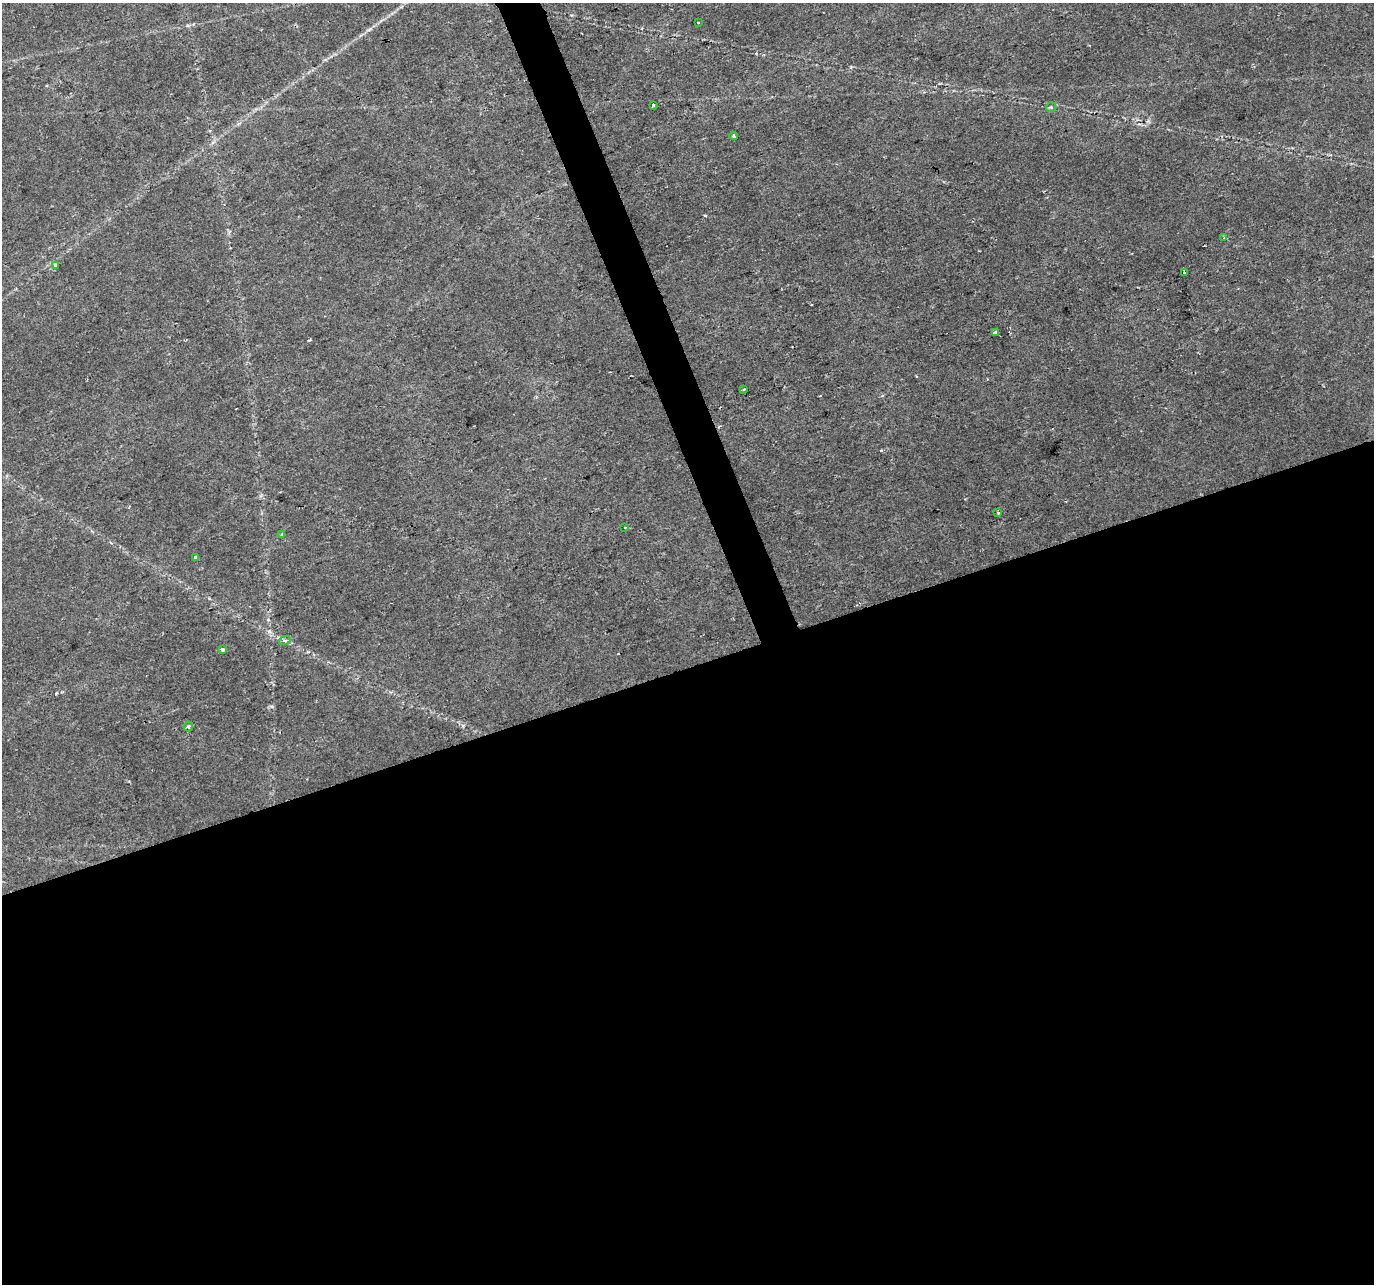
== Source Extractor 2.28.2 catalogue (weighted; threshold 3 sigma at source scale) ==
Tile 15 of 4 x 4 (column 3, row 4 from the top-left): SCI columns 2748-4119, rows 129-1410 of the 5492 x 5329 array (HDU 1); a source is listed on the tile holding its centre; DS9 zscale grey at full resolution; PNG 1376 x 1286 px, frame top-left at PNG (2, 3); each listed source drawn as its Kron ellipse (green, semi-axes under 4 px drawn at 4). Shown black and unused: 50% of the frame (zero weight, under 2 of 3 exposures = <1% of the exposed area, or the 3 px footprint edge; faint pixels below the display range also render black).
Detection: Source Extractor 2.28.2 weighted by HDU 2 'WHT'; one run over the whole footprint, this tile lists its part. Background 0.0273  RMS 0.0036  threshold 0.0163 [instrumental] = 3 sigma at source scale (4.5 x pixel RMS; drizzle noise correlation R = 1.50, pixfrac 1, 0.0396/0.0396 arcsec/px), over >= 5 px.
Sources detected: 16; all 16 listed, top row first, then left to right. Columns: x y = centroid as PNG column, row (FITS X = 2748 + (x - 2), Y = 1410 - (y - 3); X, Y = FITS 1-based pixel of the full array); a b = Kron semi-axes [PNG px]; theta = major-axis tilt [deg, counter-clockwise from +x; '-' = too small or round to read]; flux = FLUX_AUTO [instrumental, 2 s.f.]
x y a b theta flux
698 22 3 2 - 0.28
653 105 3 3 - 1.3
1051 107 5 4 - 0.46
733 136 4 3 - 0.43
1224 238 3 3 - 1.1
55 265 4 3 - 1.6
1185 272 3 3 - 10
995 332 3 3 - 1.7
744 389 4 2 - 0.25
998 512 3 3 - 1.1
625 527 2 2 - 0.27
282 534 4 3 - 0.38
196 557 3 3 - 5.3
285 640 6 4 18 0.61
222 650 4 3 - 1.5
188 726 5 4 - 0.66